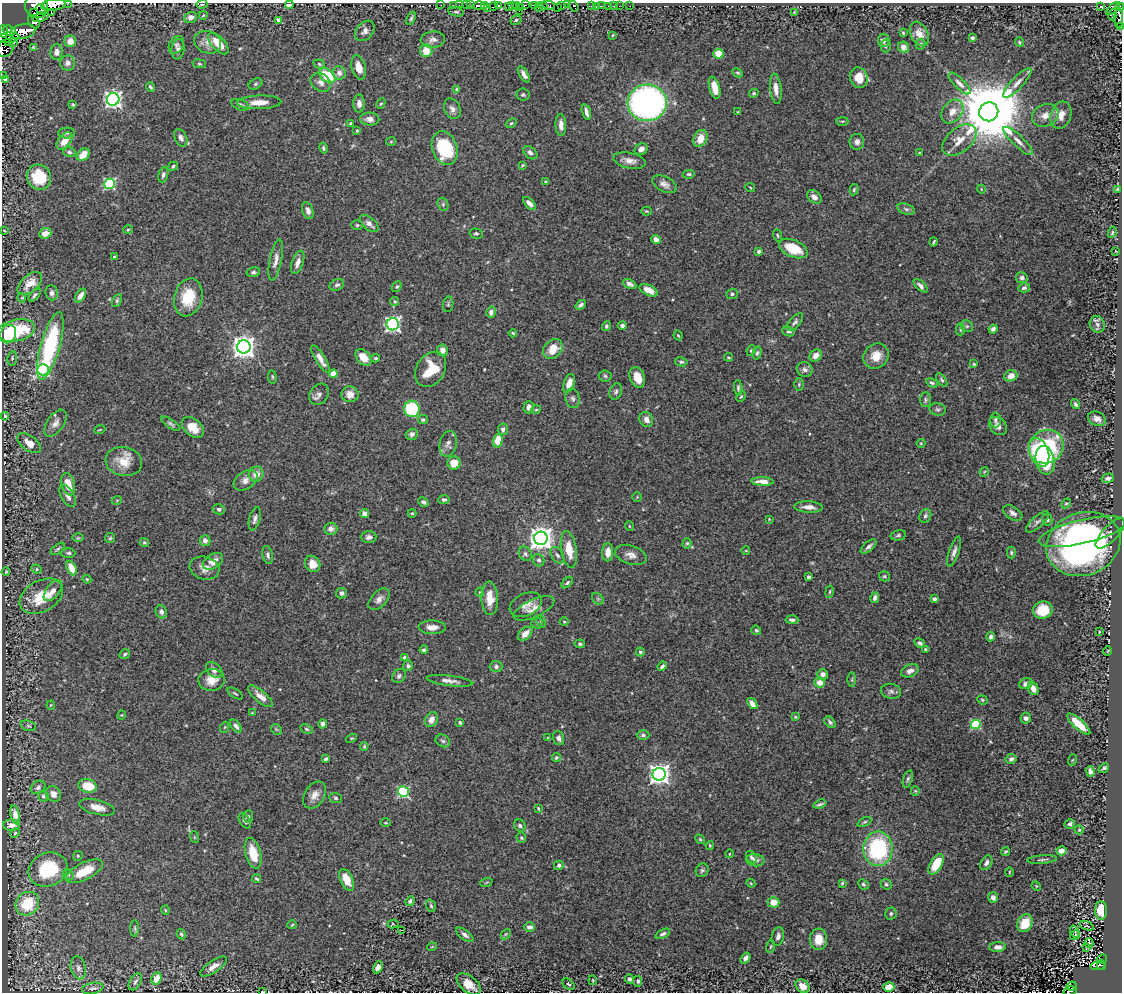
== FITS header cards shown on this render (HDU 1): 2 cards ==
NAXIS1  =                 1120
NAXIS2  =                  990

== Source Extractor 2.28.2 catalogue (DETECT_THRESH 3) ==
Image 1120 x 990 px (HDU 1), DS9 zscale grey, 1 PNG px = 1 image px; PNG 1124 x 994 px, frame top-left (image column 1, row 990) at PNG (2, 3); each listed source drawn as its Kron ellipse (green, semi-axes under 4 px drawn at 4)
Background 0.218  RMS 0.015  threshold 0.0441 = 3 sigma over >= 5 px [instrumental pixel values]
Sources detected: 516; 4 with non-positive FLUX_AUTO (blend fragments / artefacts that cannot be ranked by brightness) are neither listed nor drawn; of the other 512, the 500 brightest by FLUX_AUTO listed and drawn (12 fainter detections omitted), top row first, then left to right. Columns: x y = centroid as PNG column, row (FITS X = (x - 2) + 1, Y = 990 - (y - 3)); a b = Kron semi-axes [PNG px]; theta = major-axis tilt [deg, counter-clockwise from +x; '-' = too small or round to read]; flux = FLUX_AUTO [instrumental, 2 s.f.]
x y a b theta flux
68 3 2 2 - 10
202 4 5 3 - 1.7
53 5 12 5 8 3600
289 5 4 4 - 13
441 5 2 2 - 4
453 5 2 2 - 7.8
459 5 2 2 - 1.1
466 5 2 2 - 13
470 5 2 2 - 10
479 5 6 3 0 35
498 5 3 3 - 290
516 5 3 3 - 67
526 5 3 2 - 83
534 5 3 2 - 81
549 5 6 3 -12 50
568 5 3 2 - 13
36 6 12 11 - 2800
485 6 3 3 - 95
494 6 4 3 - 28
509 6 4 3 - 18
513 6 4 3 - 19
543 6 4 3 - 62
561 6 4 3 - 250
574 6 6 3 -54 19
591 6 3 2 - 210
596 6 3 3 - 8.8
601 6 2 2 - 3.6
608 6 3 3 - 25
613 6 2 2 - 5.6
619 6 2 2 - 8.6
630 6 3 2 - 1.1
521 7 4 3 - 100
539 7 4 2 - 21
557 7 2 2 - 27
1101 7 3 3 - 52
1120 7 4 3 - 220
488 8 3 3 - 130
1113 9 8 2 43 19
41 10 6 3 -59 470
519 11 2 2 - 11
34 12 3 2 - 260
456 12 8 4 -11 2
794 12 2 2 - 0.7
52 13 3 3 - 53
203 15 4 3 - 0.83
1113 15 6 3 74 16
41 17 8 3 22 310
191 17 6 5 - 5.3
411 18 7 4 65 1.9
1119 18 10 4 90 190
278 20 4 4 - 6.7
516 20 6 4 30 1.6
34 22 7 5 -52 640
1121 26 3 2 - 6.1
9 31 6 5 - 1100
23 31 13 7 13 4400
365 31 11 8 49 5.3
3 32 6 4 -88 950
903 33 4 3 - 0.95
919 34 13 8 -63 8.1
613 35 4 3 - 0.81
8 38 11 5 6 1200
972 38 4 4 - 1.6
433 40 12 8 4 5
884 40 6 6 - 3.4
70 41 6 6 - 8.5
9 42 4 3 - 210
208 42 14 11 -21 8.4
1019 42 5 4 - 1.2
14 43 3 3 - 330
218 43 13 6 -47 19
920 44 5 4 - 1.8
176 45 9 7 58 3.5
886 46 6 5 - 1.7
34 47 3 3 - 1.2
904 47 6 5 - 7
5 48 9 7 61 1100
178 49 10 6 81 3.3
426 51 6 6 - 14
56 52 8 6 86 5
718 54 5 5 - 15
68 63 7 7 - 4.8
199 64 7 3 -8 1.2
319 64 6 4 -21 1.5
359 67 12 7 -75 9.8
339 73 7 6 - 5.2
738 73 5 4 - 1.5
524 74 9 4 -59 4.8
2 76 2 2 - 2.2
327 76 9 6 -38 39
859 78 10 8 -71 16
5 80 4 3 - 2.7
321 82 11 8 -36 5.6
960 83 14 5 -45 4.5
1017 83 19 6 47 8.1
255 84 7 5 27 1.9
150 87 5 3 - 1.6
715 88 11 5 -75 11
457 89 4 4 - 1.7
776 89 15 5 -83 7.3
754 93 5 4 - 1.5
523 95 6 6 - 1.9
113 99 6 6 - 420
259 102 22 7 2 12
647 103 19 18 - 360
359 104 9 5 90 4.4
381 104 5 4 - 1.3
73 105 3 3 - 1.3
240 105 9 5 -21 2.6
452 109 11 8 -64 4.6
952 111 13 9 51 10
586 112 8 3 -74 4.3
738 112 3 3 - 0.79
989 112 9 9 - 13000
1045 115 13 11 23 9.1
1061 115 14 10 72 10
370 119 9 6 -4 5.8
842 121 6 3 0 0.98
350 123 4 3 - 1.2
511 123 6 4 37 1.7
561 125 11 5 -88 6.3
357 131 3 3 - 1.1
67 133 8 5 2 2.1
181 138 9 6 -64 4
700 138 9 6 64 14
959 140 20 12 40 16
64 141 10 6 51 12
1018 141 20 5 -43 7
391 142 5 4 - 1.2
857 142 8 7 - 4.5
323 148 5 4 - 1.6
445 148 17 12 -70 62
641 149 7 5 29 4.8
69 152 6 4 -16 2
530 153 8 5 -40 4.5
919 153 3 3 - 0.83
83 155 7 5 40 11
630 161 16 7 -12 7.6
522 165 4 3 - 1.4
173 166 5 4 - 1.7
689 174 6 4 8 1.6
163 175 8 4 71 2.8
39 177 13 12 - 30
546 182 4 3 - 1.7
109 184 5 5 - 130
664 184 13 7 -25 5.4
750 187 5 3 - 0.86
981 189 4 3 - 0.77
1117 189 4 3 - 0.98
854 190 6 4 73 1.2
814 197 8 5 -37 5.7
443 204 7 5 -70 1.8
529 204 8 4 -44 6
906 209 9 5 -16 2.4
308 211 9 5 -74 4.1
646 211 5 4 - 1.2
369 224 11 6 -40 5
357 225 6 5 - 1.4
128 230 4 3 - 0.83
4 231 3 2 - 0.8
1112 232 6 3 65 1.2
45 233 6 5 - 11
476 234 7 5 -13 1.6
777 235 6 4 -72 1.2
656 239 5 4 - 5.3
934 242 4 2 - 1.2
793 249 15 8 -23 27
759 251 3 3 - 2.9
1116 251 3 2 - 0.74
114 257 3 3 - 2.7
276 260 21 6 79 6.5
298 262 12 5 70 6.2
253 272 7 4 15 2
1022 278 6 5 - 3.1
30 283 14 8 42 12
630 284 7 4 -27 3.8
337 285 7 5 27 2.4
920 286 9 4 -43 2.9
397 287 6 4 47 1.5
1024 288 6 4 15 2.7
649 290 10 5 -26 11
52 293 7 6 - 3.4
732 294 6 5 - 1.9
35 295 8 4 48 2
80 296 8 4 57 6.1
188 297 19 14 74 33
22 298 5 3 - 0.83
117 301 7 4 63 1.7
395 301 4 4 - 1.4
448 304 8 5 82 1.9
581 305 6 4 38 3
491 312 5 4 - 3.6
795 322 10 5 48 2.9
393 324 6 6 - 270
1097 324 8 7 - 3.6
622 325 4 4 - 3
606 326 5 4 - 1.9
967 326 6 5 - 2.1
960 329 6 4 90 1.4
993 329 4 4 - 3
16 331 20 11 12 57
788 331 6 4 -24 2.3
513 333 4 4 - 1.3
8 334 9 7 66 42
678 335 5 3 - 1.1
50 346 35 9 74 120
244 347 7 6 - 930
553 349 11 8 47 17
442 350 6 5 - 5.3
751 350 5 4 - 1.4
757 353 6 4 74 1.9
816 356 7 5 47 6.8
876 356 13 11 45 14
363 357 9 6 -50 13
728 357 4 3 - 1.1
12 358 7 4 83 1.5
376 358 4 3 - 1.5
320 359 15 5 -59 7.7
681 362 6 4 -8 1.8
974 364 3 3 - 1
431 369 19 14 58 27
805 369 8 7 - 4
43 370 6 5 - 180
333 374 4 4 - 21
605 376 6 5 - 2
1011 376 6 5 - 7.1
272 377 7 3 -81 1.2
637 377 11 7 -68 14
942 380 8 4 -56 1.8
569 383 10 5 70 7.2
932 383 6 3 -28 1.8
799 384 6 5 - 1.5
738 388 8 4 -87 1.8
616 391 8 6 69 2.4
319 394 11 9 50 4.4
350 394 8 8 - 6.6
741 397 5 3 - 1.3
573 398 10 7 -75 3.2
926 400 7 5 86 2.1
1076 404 5 4 - 2.4
528 407 6 5 - 4.4
412 409 8 7 - 76
938 409 8 6 -13 2.4
536 410 5 3 - 0.93
5 416 4 4 - 1.2
646 419 8 6 -62 5.3
1097 419 9 7 -24 5.7
423 420 5 4 - 2.2
995 420 7 5 -89 2.1
55 423 15 8 56 6.3
171 424 11 4 -35 2.2
998 426 10 7 -45 5.5
193 427 13 8 -42 16
503 429 6 5 - 3.3
100 430 6 2 21 0.85
412 434 6 5 - 3.2
498 441 7 4 76 17
29 443 14 7 -36 9.6
921 443 4 4 - 0.91
448 444 13 8 77 5.1
1046 447 18 16 30 92
1039 452 15 9 -71 81
1045 460 14 9 -79 46
124 461 18 14 -10 19
454 463 6 6 - 13
984 472 5 4 - 0.97
256 474 8 7 - 8.8
1108 478 6 4 15 4
246 480 13 8 32 6.4
763 482 11 4 -3 8.8
68 484 11 6 -77 13
68 496 12 6 -60 4.9
637 497 5 5 - 0.91
444 499 5 4 - 2.5
117 500 5 3 - 0.82
424 502 5 4 - 2.6
1066 503 5 4 - 1.3
808 507 14 5 -3 6.8
219 509 6 5 - 2.4
412 513 4 4 - 1.1
1013 513 11 6 -33 4.4
364 514 4 4 - 5.7
925 516 7 5 63 2.1
255 519 12 5 75 3.6
769 519 3 3 - 0.76
1047 520 6 5 - 3
1037 522 14 5 41 3.7
629 526 5 3 - 0.77
331 529 7 6 - 4
1082 532 45 12 13 90
1110 533 19 7 47 7.8
898 535 8 5 12 2
369 537 7 6 - 3.5
78 538 6 4 1 1.1
110 538 5 5 - 1.4
541 538 7 6 - 910
205 541 5 5 - 4.6
144 543 5 4 - 1.5
687 543 5 4 - 1.7
1083 544 38 31 20 350
869 546 9 4 39 3.2
58 549 8 4 37 2
569 549 18 7 -81 19
746 551 4 3 - 0.72
954 551 15 5 70 4.5
608 552 9 5 87 11
68 553 7 4 0 2
1011 553 6 4 -89 1.5
525 554 7 6 - 2.6
268 555 9 5 -79 2.7
557 555 9 5 -56 2.8
631 555 16 9 -17 7.5
539 560 6 5 - 2.7
213 561 11 7 34 8.3
313 564 8 7 - 10
72 568 8 4 -65 13
205 568 15 11 -14 8.3
37 569 5 4 - 1.5
6 572 4 3 - 1.1
885 576 5 5 - 1.7
809 577 4 3 - 2
87 579 4 3 - 0.99
567 583 7 4 44 1.7
53 591 12 6 52 5.8
480 592 4 4 - 1.1
830 592 6 3 80 1
342 593 5 5 - 4
41 596 23 15 29 29
490 598 17 8 -87 15
875 598 5 4 - 3.2
379 599 13 7 46 5.4
598 599 6 5 - 1.8
934 599 4 4 - 2.4
526 605 17 11 24 8.6
534 608 22 8 25 8.4
1043 610 10 8 20 26
161 612 7 5 -61 3.3
792 620 6 4 -3 3.3
541 621 6 4 -63 1.4
564 622 4 3 - 0.86
537 623 5 5 - 1.8
432 627 13 7 -2 7.4
756 630 5 4 - 1.6
1099 632 3 2 - 0.84
525 634 8 5 43 7.4
991 637 5 4 - 3.4
920 643 6 4 -29 2.6
580 644 5 4 - 1.9
925 649 3 3 - 1.1
424 650 4 3 - 2.2
1107 651 4 3 - 0.81
640 652 4 4 - 2
125 654 6 4 36 1.8
405 658 4 3 - 6.7
408 666 5 5 - 2.5
662 666 5 3 - 2.5
496 667 6 5 - 2.9
214 670 9 6 -41 5.3
910 671 9 6 23 4.9
823 674 5 5 - 4.6
399 676 7 6 - 2.6
211 680 13 11 7 13
852 680 7 4 90 1.3
449 681 23 5 -7 5.5
820 683 5 5 - 10
1026 684 7 5 21 5.7
1033 688 7 5 -65 7.9
891 691 10 7 -13 3.2
235 693 9 3 -33 1.3
260 696 15 5 -40 8.1
982 700 5 4 - 1.2
752 704 6 4 -52 7
51 705 4 4 - 0.93
252 713 4 3 - 0.89
122 715 4 4 - 0.87
795 717 4 3 - 0.97
1026 718 5 5 - 3.2
431 720 8 6 66 7.1
460 722 3 3 - 3.6
830 722 7 4 -50 2.3
323 724 5 4 - 4
976 724 5 5 - 81
1079 724 15 5 -43 18
28 726 8 5 -20 2.1
236 726 7 4 -50 4
225 727 5 3 - 1
276 729 6 4 -44 1.2
306 729 6 4 -27 1.7
643 735 6 5 - 2.1
351 738 6 4 31 1.3
548 738 4 4 - 0.94
559 738 7 5 -71 3.5
443 741 8 6 -28 2.6
364 746 4 3 - 1.4
556 758 4 4 - 1.5
326 759 4 3 - 2.1
1011 759 6 5 - 3.5
1072 760 6 3 69 0.95
1104 768 6 3 40 2
1090 771 5 4 - 4.4
659 774 6 6 - 660
908 779 9 4 71 2.3
88 786 9 6 -15 23
38 787 8 6 34 3.2
915 791 5 4 - 1.1
403 792 5 5 - 110
53 794 8 7 - 5.9
315 795 14 10 57 8.3
43 796 5 5 - 2.3
336 798 6 5 - 1.9
820 804 7 3 18 2
97 807 18 7 -14 9.2
538 808 4 3 - 1
15 815 9 4 -77 5.8
248 817 6 5 - 1.6
245 821 9 5 -59 2.1
864 822 7 4 27 1.6
386 823 5 3 - 0.88
1070 824 5 4 - 3
11 825 8 5 1 5.4
520 825 6 5 - 2.5
1079 830 4 4 - 1.2
15 833 5 4 - 1.4
194 837 6 4 -71 0.9
521 838 5 4 - 1.5
700 839 5 4 - 1.3
710 846 4 3 - 1
878 849 17 14 88 100
1006 851 4 3 - 1.4
1061 851 5 4 - 7.1
253 853 16 7 -75 24
729 854 4 3 - 0.8
78 856 5 4 - 1.3
751 857 7 5 -58 2.3
1042 859 15 3 5 2.1
755 860 9 6 -6 4.2
986 863 8 5 59 4
936 864 11 6 60 29
559 865 5 4 - 2.9
48 870 20 16 22 51
702 870 7 6 - 2.2
84 871 20 8 26 24
1009 872 4 3 - 0.85
68 875 6 5 - 1.8
257 879 4 3 - 1.5
347 880 12 6 -66 16
486 882 6 2 21 0.73
751 883 4 4 - 1
842 883 3 3 - 1.3
863 884 5 4 - 2.1
886 884 6 5 - 1.9
1036 886 5 4 - 0.98
993 897 5 5 - 4
410 901 5 4 - 1.9
774 902 6 5 - 12
27 904 12 11 - 38
431 906 6 4 -73 1.6
165 910 4 4 - 1.1
1101 910 9 6 89 19
891 913 6 6 - 2.1
1025 923 9 7 62 23
393 924 6 3 14 1
292 925 5 2 - 0.87
1087 926 7 4 -18 0.89
529 927 5 4 - 3.9
135 928 8 4 -89 1.7
401 930 3 2 - 3
1075 932 6 3 -71 0.85
181 934 5 4 - 1.4
506 934 6 4 44 1.3
663 934 8 4 26 2.4
465 935 10 4 -37 3.1
1075 935 5 2 - 0.9
778 936 9 6 77 4.8
818 939 10 8 -89 14
1089 943 5 4 - 1.8
432 947 5 3 - 0.73
771 947 6 3 71 1.1
998 947 8 5 4 5
1087 947 4 3 - 1
745 958 6 4 53 4.4
1102 959 5 2 - 1.4
1101 965 5 3 - 24
1097 966 7 3 -2 45
213 967 15 6 34 7.5
378 967 6 4 62 5.7
78 968 11 7 -77 5
156 978 6 5 - 11
630 979 4 4 - 3.2
593 980 5 2 - 0.78
638 981 5 4 - 2.7
135 982 9 5 59 2.6
469 984 14 8 -39 13
569 984 7 4 -37 1.8
802 986 8 6 -42 12
1072 986 5 3 - 3.2
889 987 5 5 - 13
93 988 11 5 11 2.7
1070 991 7 3 12 28
263 992 3 2 - 0.77
At the frame edge (FLAGS 8, measured only in part): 12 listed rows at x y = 68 3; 202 4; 53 5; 289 5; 36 6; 1120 7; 1119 18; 1121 26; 5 48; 2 76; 1070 991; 263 992
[12 fainter detections neither listed nor drawn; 4 non-positive-flux detections neither listed nor drawn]